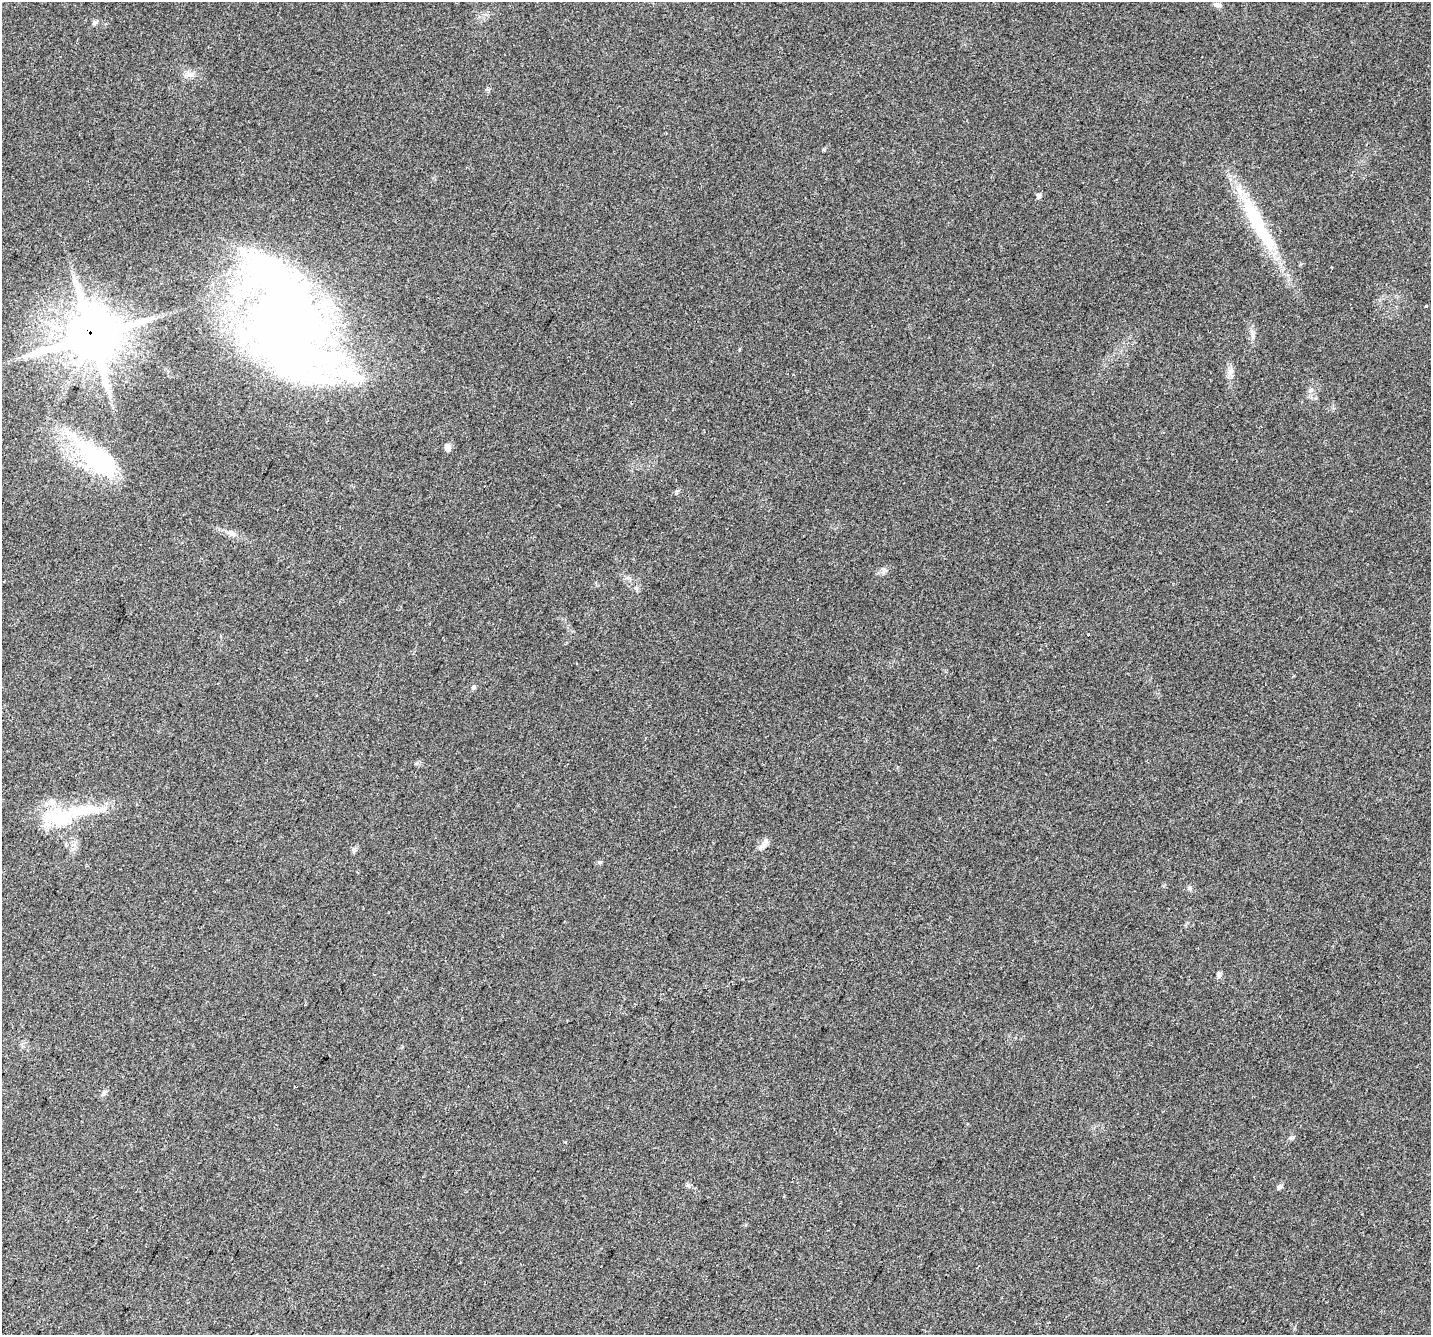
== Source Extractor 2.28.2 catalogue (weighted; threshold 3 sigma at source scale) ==
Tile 7 of 4 x 4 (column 3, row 2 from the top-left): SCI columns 2896-4324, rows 3002-4334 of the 5852 x 5960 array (HDU 1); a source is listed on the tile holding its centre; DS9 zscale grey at full resolution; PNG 1433 x 1337 px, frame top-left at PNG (2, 2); no overlay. Shown black and unused: <1% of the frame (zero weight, under 2 of 3 exposures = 3% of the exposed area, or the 3 px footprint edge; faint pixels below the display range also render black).
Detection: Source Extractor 2.28.2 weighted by HDU 2 'WHT'; one run over the whole footprint, this tile lists its part. Background 0.0996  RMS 0.0087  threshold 0.0393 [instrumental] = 3 sigma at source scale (4.5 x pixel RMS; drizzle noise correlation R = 1.50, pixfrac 1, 0.0396/0.0396 arcsec/px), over >= 5 px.
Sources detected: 24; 4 inside a brighter object's white glare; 1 cosmic-ray / hot-pixel residue — not listed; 2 inside a brighter listed object's ellipse — not listed separately; the other 17 listed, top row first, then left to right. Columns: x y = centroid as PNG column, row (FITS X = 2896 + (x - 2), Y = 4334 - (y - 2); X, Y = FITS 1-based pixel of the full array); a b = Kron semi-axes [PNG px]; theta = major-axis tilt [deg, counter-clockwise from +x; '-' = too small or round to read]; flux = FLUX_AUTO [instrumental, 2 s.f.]
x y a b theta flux
1217 5 10 6 -15 2.6
94 23 8 5 16 1.8
1038 196 7 5 -56 2.5
1256 219 65 19 -62 62
1426 306 3 3 - 1.3
286 320 136 64 -62 800
92 336 17 15 22 4300
448 447 6 5 - 6.7
96 458 40 37 -27 68
231 533 13 6 -18 3.9
884 571 8 6 68 2.4
474 687 6 5 - 1.8
60 818 46 24 0 50
765 843 14 7 57 4.9
354 850 8 6 74 1.9
1219 975 8 5 79 2.5
1279 1187 7 6 - 1.9
Overlapping masked pixels (flux is a lower limit): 1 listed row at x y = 92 336
Unlisted compact peaks at least as high as the median listed source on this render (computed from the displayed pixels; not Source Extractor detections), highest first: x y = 824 149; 600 862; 1189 888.